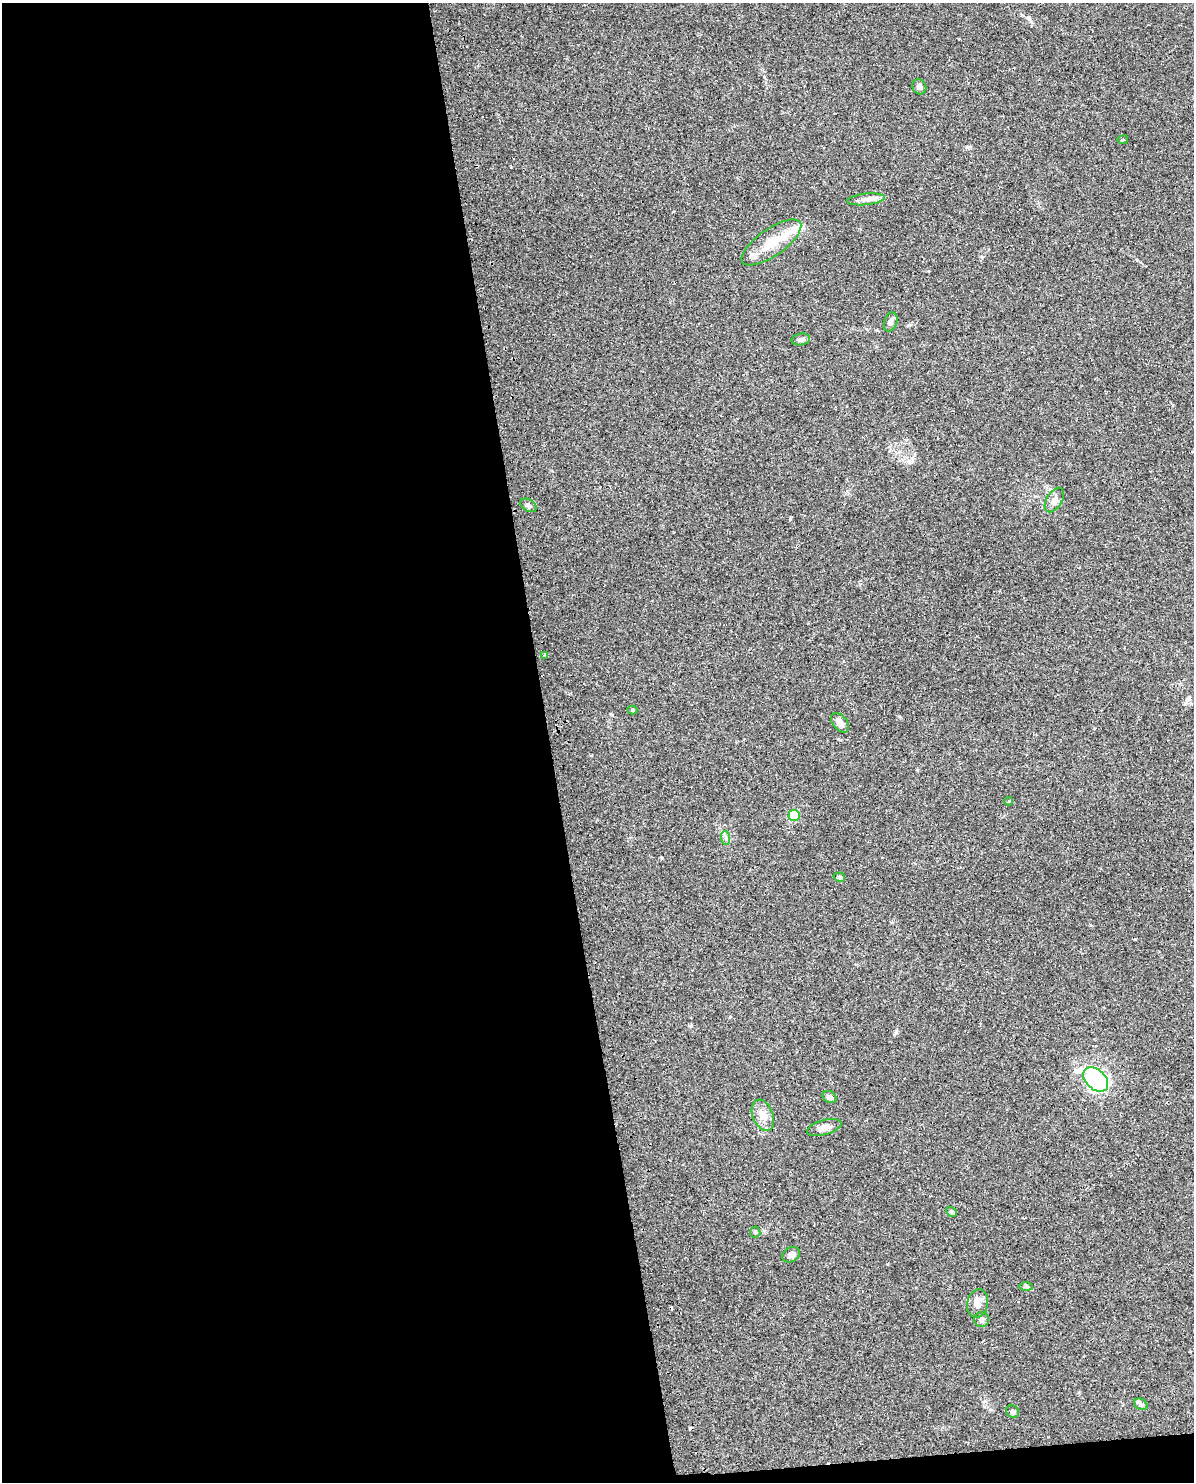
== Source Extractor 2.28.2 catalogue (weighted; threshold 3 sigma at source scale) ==
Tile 9 of 4 x 3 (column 1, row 3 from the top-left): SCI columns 32-1223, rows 71-1550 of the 4828 x 4534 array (HDU 1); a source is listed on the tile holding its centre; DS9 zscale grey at full resolution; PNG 1196 x 1484 px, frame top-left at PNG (2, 3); each listed source drawn as its Kron ellipse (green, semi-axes under 4 px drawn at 4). Shown black and unused: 47% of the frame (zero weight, under 2 of 3 exposures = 2% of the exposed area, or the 3 px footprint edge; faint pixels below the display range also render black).
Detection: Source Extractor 2.28.2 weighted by HDU 2 'WHT'; one run over the whole footprint, this tile lists its part. Background 0.0735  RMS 0.009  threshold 0.0404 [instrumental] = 3 sigma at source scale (4.5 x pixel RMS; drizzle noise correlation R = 1.50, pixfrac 1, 0.0396/0.0396 arcsec/px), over >= 5 px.
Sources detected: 31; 1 inside a brighter object's white glare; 2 cosmic-ray / hot-pixel residue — neither listed nor drawn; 1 inside a brighter listed object's ellipse — not listed separately; the other 27 listed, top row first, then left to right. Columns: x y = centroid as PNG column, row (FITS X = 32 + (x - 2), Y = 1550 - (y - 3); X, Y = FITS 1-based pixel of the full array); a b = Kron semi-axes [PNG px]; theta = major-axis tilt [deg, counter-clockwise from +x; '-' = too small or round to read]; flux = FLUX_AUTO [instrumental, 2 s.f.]
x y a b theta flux
919 87 8 6 -58 2.5
1123 140 5 2 - 0.9
866 199 19 5 6 5.2
771 242 35 13 35 22
891 322 10 6 72 2.9
801 339 9 6 8 2.5
1054 500 13 7 59 4.5
529 505 9 5 -32 2.2
545 655 3 3 - 11
632 710 5 4 - 1.2
840 723 11 7 -50 5.1
1009 801 4 3 - 0.8
794 815 5 5 - 34
726 838 7 4 -89 1.8
839 877 6 4 -16 1.5
1096 1079 14 9 -43 130
829 1097 7 5 -30 2.4
763 1115 16 10 -68 10
824 1127 18 7 15 5.8
952 1212 6 4 -31 1.5
755 1232 5 5 - 1.3
791 1255 9 7 29 3.9
1026 1287 7 4 -1 1.5
977 1303 14 10 79 6.8
982 1320 7 7 - 2.4
1141 1404 7 5 -30 2
1013 1412 7 6 - 1.6
Unlisted compact peaks at least as high as the median listed source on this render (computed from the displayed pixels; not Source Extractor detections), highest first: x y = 790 519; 1029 19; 896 1031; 1022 15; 611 714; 662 858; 511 167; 1090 925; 887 1264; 909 462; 982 257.